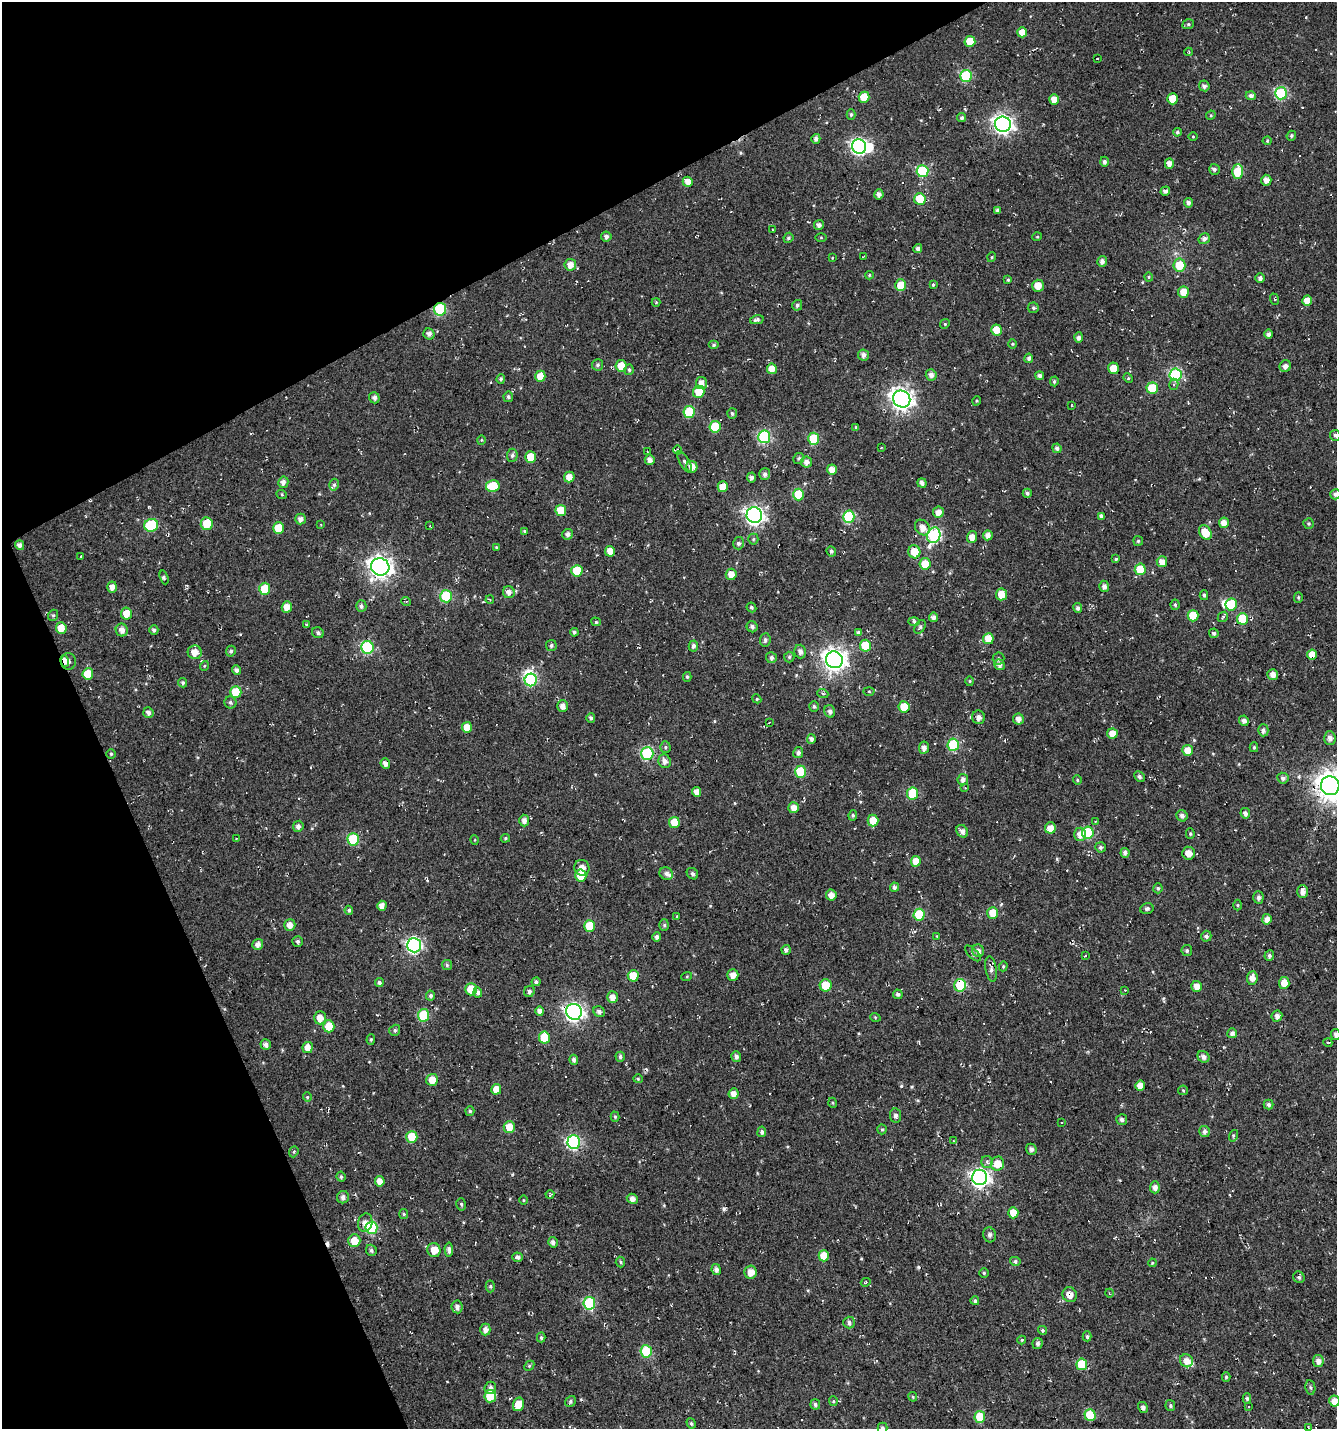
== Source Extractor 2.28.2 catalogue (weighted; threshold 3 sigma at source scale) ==
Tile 5 of 4 x 4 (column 1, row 2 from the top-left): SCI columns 151-1485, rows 2856-4282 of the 5583 x 5711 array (HDU 1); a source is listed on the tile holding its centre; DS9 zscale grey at full resolution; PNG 1339 x 1431 px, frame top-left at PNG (2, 2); each listed source drawn as its Kron ellipse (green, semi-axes under 4 px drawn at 4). Shown black and unused: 24% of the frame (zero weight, under 3 of 4 exposures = <1% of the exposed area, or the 3 px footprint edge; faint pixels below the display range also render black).
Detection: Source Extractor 2.28.2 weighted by HDU 2 'WHT'; one run over the whole footprint, this tile lists its part. Background -0.00333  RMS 0.01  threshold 0.0457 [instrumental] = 3 sigma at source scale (4.5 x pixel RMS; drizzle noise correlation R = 1.50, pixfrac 1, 0.0396/0.0396 arcsec/px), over >= 5 px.
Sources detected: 468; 3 inside a brighter object's white glare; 15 cosmic-ray / hot-pixel residue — neither listed nor drawn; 3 inside a brighter listed object's ellipse — not listed separately; the other 447 listed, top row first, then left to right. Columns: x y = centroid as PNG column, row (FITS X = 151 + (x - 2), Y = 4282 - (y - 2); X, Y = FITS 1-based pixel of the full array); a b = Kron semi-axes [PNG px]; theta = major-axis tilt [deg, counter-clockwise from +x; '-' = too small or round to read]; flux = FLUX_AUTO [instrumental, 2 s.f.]
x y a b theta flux
1188 24 6 5 - 1.6
1022 32 5 5 - 9.2
970 41 5 5 - 20
1189 52 4 4 - 0.96
1097 58 3 2 - 1.4
966 76 6 6 - 67
1204 86 5 5 - 3.1
1281 93 6 6 - 96
1251 96 5 4 - 3.5
864 97 5 5 - 21
1054 99 5 5 - 9.8
1173 99 5 5 - 15
851 115 5 4 - 1.7
1211 115 5 4 - 1.1
962 118 5 4 - 2.3
1003 124 8 7 - 430
1177 132 4 4 - 1.8
1291 136 5 4 - 1.8
1193 137 5 3 - 0.87
816 139 5 4 - 3.5
1267 141 4 4 - 1.1
859 146 7 7 - 230
1104 162 5 4 - 2.6
1169 164 5 4 - 6.2
1214 169 5 5 - 2.4
923 171 6 6 - 72
1238 172 7 5 89 35
1266 180 5 5 - 5.8
688 182 5 5 - 11
1165 191 5 4 - 3.5
879 194 5 4 - 4
920 199 6 5 - 34
1188 203 4 4 - 3.6
997 210 4 3 - 2.2
819 225 5 5 - 4
772 229 2 2 - 0.74
606 236 5 5 - 3.6
821 237 5 4 - 1.1
1037 237 5 3 - 0.82
788 238 5 4 - 1.8
1204 239 6 5 - 3.8
918 249 4 4 - 3.3
863 257 3 2 - 0.71
992 257 5 3 - 0.84
832 258 4 2 - 0.65
1102 261 5 5 - 4.4
570 265 6 5 - 7.6
1179 265 6 6 - 21
869 275 4 4 - 0.99
1149 277 4 4 - 1.1
1260 278 4 4 - 3.5
1008 280 3 3 - 1.1
900 285 6 5 - 19
933 285 3 3 - 1.1
1038 286 6 6 - 10
1183 292 6 5 - 12
1274 299 6 3 -70 1.2
1307 301 5 5 - 11
656 302 4 4 - 1
797 305 5 5 - 2.5
1033 308 5 5 - 1.8
440 309 6 6 - 73
757 320 7 4 11 2.5
945 324 5 4 - 1.2
996 330 5 5 - 15
429 334 6 5 - 3.8
1269 334 5 4 - 3.4
1079 337 5 4 - 3.5
1012 344 5 3 - 0.93
714 345 5 4 - 1.8
863 355 5 5 - 4.4
1029 358 4 4 - 3.2
598 365 5 5 - 2.2
621 366 6 5 - 17
1285 366 6 5 - 5.2
1113 368 6 5 - 12
772 369 5 5 - 10
629 370 5 4 - 1.7
931 375 6 5 - 3.9
1175 375 6 6 - 110
540 376 5 5 - 12
1040 376 4 4 - 3.1
1128 378 5 4 - 1.1
501 379 5 4 - 1.9
1054 381 5 4 - 1.8
701 383 6 5 - 5.9
1174 384 6 4 75 1.7
1152 388 6 5 - 33
699 392 6 5 - 19
508 397 5 4 - 1.9
374 398 6 5 - 3.1
902 399 9 8 - 610
976 401 5 3 - 0.99
1071 405 3 2 - 0.89
689 412 6 5 - 43
732 413 5 5 - 2
715 427 6 5 - 29
856 427 4 3 - 1
1335 435 5 5 - 2.3
764 437 6 6 - 110
814 439 6 5 - 37
481 440 4 4 - 1.1
881 448 3 2 - 0.92
1057 448 5 4 - 3.2
678 450 4 3 - 0.96
648 452 4 2 - 0.81
512 455 6 5 - 2.9
531 457 6 5 - 17
799 458 6 5 - 1.8
650 460 5 5 - 4.9
685 462 12 4 -60 2.7
806 462 5 5 - 4.8
692 467 6 5 - 8
832 470 5 5 - 8.1
765 474 6 5 - 3.3
569 477 5 5 - 8.1
752 477 5 4 - 3.1
283 482 6 5 - 4.2
922 483 5 4 - 4.3
334 485 6 4 74 1.9
493 486 7 6 - 27
723 487 5 5 - 15
1027 493 4 4 - 2.5
1335 494 5 5 - 3.1
282 495 5 3 - 0.94
798 495 6 5 - 39
561 510 5 5 - 18
938 512 5 5 - 6.8
754 515 8 7 - 380
1101 516 4 4 - 2.5
849 517 6 6 - 64
301 519 5 5 - 4.5
1224 523 5 5 - 7.3
207 524 6 6 - 26
1309 524 5 5 - 1.5
151 525 7 6 - 55
321 525 2 2 - 0.65
430 526 4 2 - 0.78
278 528 6 5 - 23
922 528 8 6 -51 8.1
525 531 4 3 - 1.7
1205 532 8 5 -55 16
568 534 5 5 - 3.9
934 535 8 6 71 150
988 535 5 5 - 5.6
972 537 6 5 - 7.6
753 539 5 5 - 1.4
1138 541 5 5 - 1.4
738 543 6 5 - 3.1
20 545 5 4 - 3.8
496 547 4 4 - 0.98
610 551 5 5 - 10
831 551 5 4 - 2.3
914 552 6 6 - 17
81 556 3 2 - 0.78
1116 559 4 4 - 1.3
1162 562 5 5 - 8.9
925 564 6 5 - 17
380 567 9 8 - 650
1140 569 6 5 - 31
577 571 6 5 - 30
731 574 6 5 - 8.2
164 577 7 3 -70 1.7
1104 586 5 5 - 3.5
112 587 5 4 - 5.5
265 589 6 5 - 31
509 592 6 6 - 5.1
1002 594 6 5 - 15
1204 595 5 4 - 1.7
446 596 6 6 - 58
1298 597 5 4 - 1.3
490 599 4 3 - 1
406 601 5 3 - 1
1175 605 5 4 - 1.7
1231 605 6 6 - 47
361 606 6 5 - 2.7
287 607 5 5 - 10
751 607 5 4 - 1.9
1078 608 5 4 - 2.8
126 614 6 5 - 12
53 615 6 4 68 1.6
1193 616 5 5 - 22
934 617 4 4 - 4.5
1223 617 6 4 43 1.5
1242 619 6 5 - 32
914 621 6 4 -1 1.6
596 622 5 4 - 1.6
307 624 4 3 - 0.99
752 627 6 5 - 2.7
920 627 7 5 59 2
61 628 6 5 - 15
122 630 6 6 - 6.2
154 630 5 4 - 2.7
574 632 4 4 - 2.3
318 633 6 5 - 2.2
858 633 4 4 - 2.1
1214 633 5 4 - 2.2
988 639 5 5 - 21
765 640 6 5 - 2.8
551 646 5 5 - 2.1
693 646 5 4 - 3
865 646 6 5 - 29
367 647 6 6 - 92
231 651 5 4 - 2.1
195 652 7 7 - 11
800 652 7 5 -74 4.3
1312 655 5 5 - 14
789 657 5 5 - 1.7
771 658 5 5 - 2.7
999 659 6 6 - 2
834 660 8 8 - 700
65 661 6 4 -76 7.3
68 661 8 7 - 6.6
999 665 5 5 - 4.6
204 666 5 3 - 0.85
236 670 5 4 - 3.4
88 674 6 5 - 20
1273 675 5 5 - 6.2
687 677 5 4 - 1.5
531 680 6 6 - 81
970 681 5 3 - 1
183 683 5 4 - 1.9
869 691 5 3 - 1.1
236 692 6 5 - 31
823 694 5 3 - 1.2
757 699 5 3 - 1
230 702 6 6 - 2.1
563 706 5 5 - 5.5
814 706 5 4 - 2.1
904 707 5 5 - 18
830 711 6 5 - 3.4
148 713 5 5 - 3.7
978 717 7 6 - 4.3
591 718 4 4 - 2.6
1018 719 5 5 - 5.4
1244 721 5 4 - 4.8
769 723 3 2 - 0.75
467 727 5 5 - 11
1263 730 6 5 - 3.5
1112 733 5 5 - 10
1330 738 7 6 - 4.9
811 739 5 4 - 3.2
953 745 6 5 - 54
665 747 5 5 - 1.7
1254 747 5 4 - 1.6
924 748 6 5 - 4.3
1188 750 5 5 - 12
798 753 5 5 - 3.7
111 754 5 5 - 1.4
647 754 6 6 - 99
665 761 7 6 - 5.3
385 764 5 4 - 4.7
801 772 6 5 - 45
1139 776 6 4 -47 2.3
1283 778 6 5 - 3.1
963 780 6 5 - 4.5
1077 780 4 4 - 1.2
1330 786 9 9 - 1300
965 788 3 2 - 0.72
697 792 5 4 - 7.4
913 793 6 5 - 46
794 808 5 5 - 8.2
1245 813 5 4 - 3.7
853 815 5 4 - 1.6
1182 816 6 5 - 4
524 820 6 5 - 4.4
873 821 6 5 - 17
1095 821 3 2 - 0.72
674 822 5 5 - 20
298 826 5 5 - 3.6
1050 828 5 5 - 9
962 831 7 5 -53 4.4
1088 833 6 6 - 53
1080 834 7 6 - 9.2
1190 834 5 4 - 1.5
505 838 5 4 - 1.2
236 839 3 3 - 0.96
353 839 6 6 - 51
475 840 5 3 - 0.81
1100 847 5 5 - 2.2
1125 853 5 4 - 3.2
1189 853 6 6 - 8.8
916 861 5 5 - 11
582 868 8 7 - 6
666 874 7 6 - 3.6
692 874 6 5 - 2.3
581 876 6 5 - 26
894 887 5 4 - 2.6
1158 888 5 4 - 1.9
1302 891 6 5 - 6.1
831 895 5 5 - 6.9
1258 897 6 5 - 3.2
1238 905 5 3 - 1.1
382 906 5 4 - 7.7
1147 909 7 5 15 2.4
349 910 4 4 - 1.9
993 913 6 5 - 18
919 915 6 5 - 43
677 916 4 2 - 0.65
1267 919 5 4 - 5.9
290 925 6 5 - 6.6
664 925 6 5 - 1.8
589 926 6 5 - 26
937 936 4 4 - 0.87
1206 936 5 5 - 2.9
657 937 4 4 - 3.1
298 941 5 5 - 2.2
258 944 6 5 - 4.9
414 945 7 7 - 210
786 950 5 4 - 2.5
978 951 6 6 - 4.3
1187 951 5 5 - 2
973 953 10 4 -45 2.5
1085 956 3 2 - 0.66
1269 956 5 4 - 2.6
447 965 5 5 - 1.8
1003 966 5 4 - 1.4
991 969 13 5 -80 3.4
733 975 6 5 - 6.1
633 976 5 5 - 21
687 976 5 3 - 0.95
1252 978 7 5 82 7.1
379 982 4 4 - 2.5
536 982 4 4 - 2.5
1284 983 6 5 - 10
826 985 6 6 - 24
960 985 6 6 - 41
1196 986 5 5 - 8.1
471 989 6 6 - 18
1125 990 3 3 - 0.85
529 991 6 5 - 2.7
478 992 5 4 - 3.2
898 994 5 4 - 2.7
431 996 5 4 - 2.5
612 997 6 5 - 7.3
540 1011 5 4 - 4.8
574 1012 8 7 - 360
599 1012 6 5 - 3
424 1015 6 5 - 53
1277 1016 6 5 - 4.4
875 1017 5 3 - 0.84
320 1018 6 5 - 10
329 1026 6 5 - 22
395 1030 6 5 - 2
1232 1033 5 5 - 3.8
1336 1035 5 5 - 3.4
544 1038 6 5 - 26
371 1039 5 4 - 1.3
1328 1043 4 3 - 0.93
266 1045 5 5 - 3.8
308 1047 5 5 - 7.3
736 1056 5 4 - 3.5
620 1057 5 4 - 2.2
1203 1057 6 5 - 4
574 1060 5 4 - 3.1
638 1079 4 4 - 1.2
432 1080 6 6 - 12
1140 1086 5 5 - 9
496 1089 5 5 - 12
1183 1090 5 5 - 1.4
733 1094 5 5 - 7.8
307 1097 4 4 - 1.1
833 1103 5 3 - 1
1269 1105 5 5 - 2.5
470 1111 5 4 - 1.7
896 1116 7 5 -84 3.4
615 1117 5 4 - 1.6
1122 1120 5 5 - 3.3
1061 1123 2 2 - 0.99
509 1127 6 5 - 14
882 1129 5 4 - 1.4
1205 1131 5 5 - 4
762 1132 5 4 - 2.5
1233 1136 6 4 73 1.2
412 1137 6 5 - 30
954 1141 3 3 - 0.98
574 1142 7 6 - 150
1031 1149 5 5 - 3.5
294 1152 6 4 69 1.5
987 1162 6 5 - 2.5
997 1164 7 6 - 13
341 1177 5 4 - 2.1
980 1177 8 7 - 400
380 1181 5 4 - 8.4
1155 1187 6 5 - 5.1
550 1194 4 4 - 1.5
343 1197 6 6 - 3.6
632 1199 6 5 - 5.2
524 1200 5 3 - 0.88
461 1204 6 4 -75 1.6
1013 1213 5 5 - 14
404 1214 5 4 - 1.3
365 1223 9 7 73 6.4
371 1228 6 6 - 75
989 1235 7 6 - 3.2
354 1241 6 6 - 15
553 1242 5 4 - 3.1
371 1250 6 5 - 2.3
434 1250 7 6 - 11
449 1250 7 4 -87 3.4
824 1256 5 5 - 17
518 1257 5 4 - 3.3
1015 1261 5 4 - 2
620 1262 5 4 - 1.4
1152 1263 4 3 - 0.93
716 1269 5 4 - 4.2
750 1272 6 6 - 9.3
984 1273 5 5 - 1.3
1299 1277 6 5 - 2.2
866 1282 5 3 - 0.99
490 1286 6 4 88 1.6
1109 1293 4 3 - 0.74
1070 1295 7 7 - 7
975 1301 4 4 - 2.4
589 1303 6 6 - 73
457 1307 6 5 - 4.1
849 1323 6 5 - 2.9
485 1329 6 5 - 5.3
1042 1330 4 4 - 1.5
1087 1336 5 4 - 1.7
541 1337 5 4 - 1.8
1022 1340 4 4 - 1.1
1038 1343 5 5 - 2.9
646 1351 6 5 - 47
1186 1361 7 6 - 8.5
1318 1361 6 5 - 5.2
1082 1364 6 5 - 37
529 1366 6 4 46 1.3
1226 1377 5 4 - 1.4
1310 1387 7 5 -81 1.9
490 1388 6 6 - 4.2
490 1396 6 6 - 21
913 1397 5 4 - 1.2
1247 1398 5 4 - 1.9
570 1401 6 5 - 2.2
833 1401 5 4 - 1.2
1334 1401 5 5 - 10
518 1404 7 5 74 15
815 1404 5 5 - 2.3
1170 1406 5 5 - 1.7
1143 1407 6 4 -59 3.6
1249 1407 3 2 - 1.5
1090 1415 6 5 - 33
980 1417 6 5 - 30
691 1423 5 4 - 1.6
1308 1427 3 2 - 0.64
883 1428 5 5 - 2.4
Overlapping masked pixels (flux is a lower limit): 11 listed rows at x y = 688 182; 440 309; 1312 655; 834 660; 65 661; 385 764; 1330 786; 960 985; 574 1012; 1070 1295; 1143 1407
Isophote crosses this tile's border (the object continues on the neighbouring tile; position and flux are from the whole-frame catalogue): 6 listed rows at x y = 1335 435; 1335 494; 1330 786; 1336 1035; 1334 1401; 883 1428